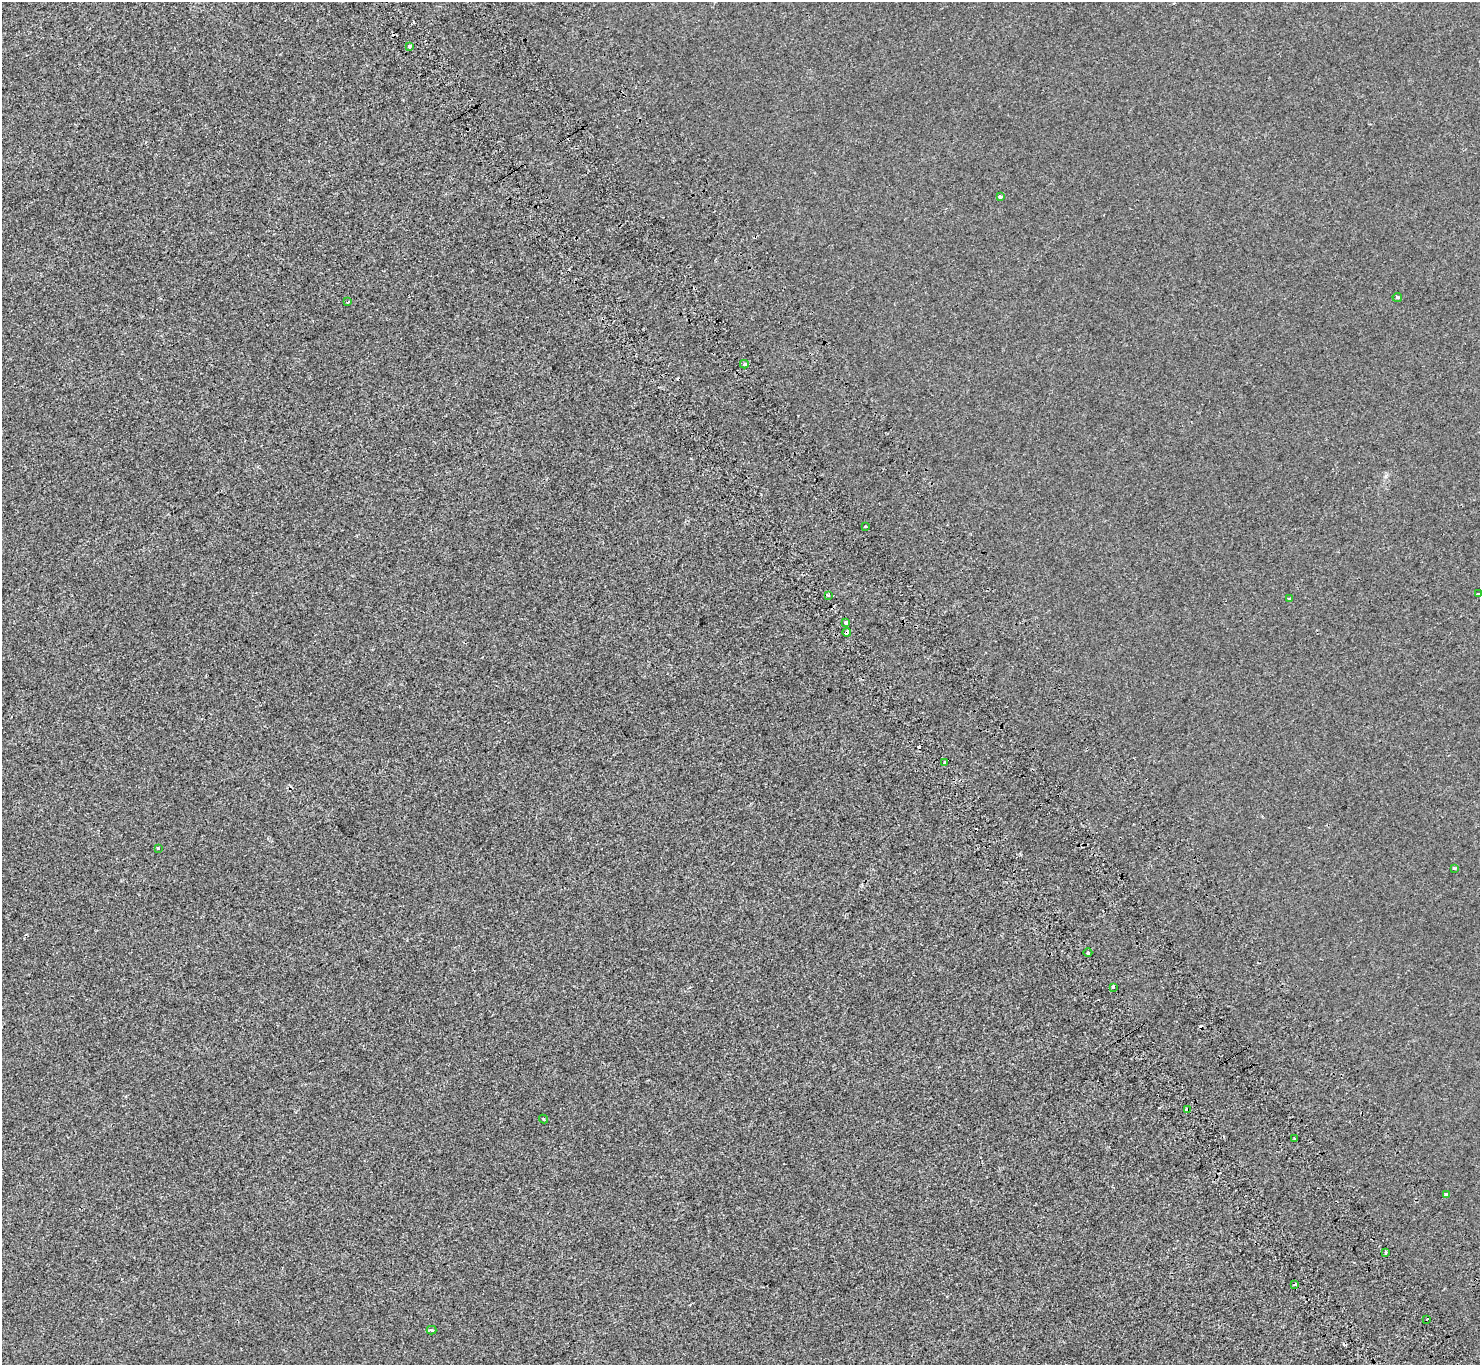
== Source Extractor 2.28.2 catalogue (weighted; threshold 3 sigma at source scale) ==
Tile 6 of 4 x 4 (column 2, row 2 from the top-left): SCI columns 1585-3062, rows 3049-4411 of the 6121 x 6036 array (HDU 1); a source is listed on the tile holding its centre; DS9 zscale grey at full resolution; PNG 1482 x 1367 px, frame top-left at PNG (2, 2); each listed source drawn as its Kron ellipse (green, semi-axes under 4 px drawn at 4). Shown black and unused: <1% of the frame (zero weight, under 2 of 3 exposures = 7% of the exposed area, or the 3 px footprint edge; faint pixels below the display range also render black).
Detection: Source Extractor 2.28.2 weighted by HDU 2 'WHT'; one run over the whole footprint, this tile lists its part. Background -7.26e-04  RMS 0.0046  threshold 0.0205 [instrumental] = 3 sigma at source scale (4.5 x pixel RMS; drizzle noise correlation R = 1.50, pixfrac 1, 0.0396/0.0396 arcsec/px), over >= 5 px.
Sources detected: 32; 8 cosmic-ray / hot-pixel residue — neither listed nor drawn; the other 24 listed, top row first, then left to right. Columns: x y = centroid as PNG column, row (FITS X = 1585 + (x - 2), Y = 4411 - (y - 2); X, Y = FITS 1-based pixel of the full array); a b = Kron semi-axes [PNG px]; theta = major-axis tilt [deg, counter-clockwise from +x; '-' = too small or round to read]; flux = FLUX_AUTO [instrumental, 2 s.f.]
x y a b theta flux
410 47 3 3 - 1.3
1000 197 3 3 - 1.4
1397 297 5 3 - 1.7
348 302 4 2 - 0.55
744 364 4 3 - 0.99
865 526 3 2 - 0.5
1478 594 4 3 - 3.7
828 595 3 2 - 0.48
1290 598 4 2 - 0.37
846 623 4 3 - 3.9
847 632 4 3 - 4.7
944 762 3 3 - 2.4
158 848 3 3 - 4.3
1454 868 3 2 - 0.85
1088 953 4 3 - 0.64
1113 987 3 3 - 6
1187 1109 4 3 - 6.6
544 1119 4 3 - 0.64
1295 1139 3 2 - 0.51
1447 1195 4 3 - 3.9
1386 1253 3 3 - 4.7
1295 1284 3 3 - 1.4
1427 1319 3 3 - 3.8
431 1330 5 4 - 0.65
Overlapping masked pixels (flux is a lower limit): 2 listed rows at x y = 847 632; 1187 1109
Isophote crosses this tile's border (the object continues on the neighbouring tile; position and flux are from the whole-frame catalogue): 1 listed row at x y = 1478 594